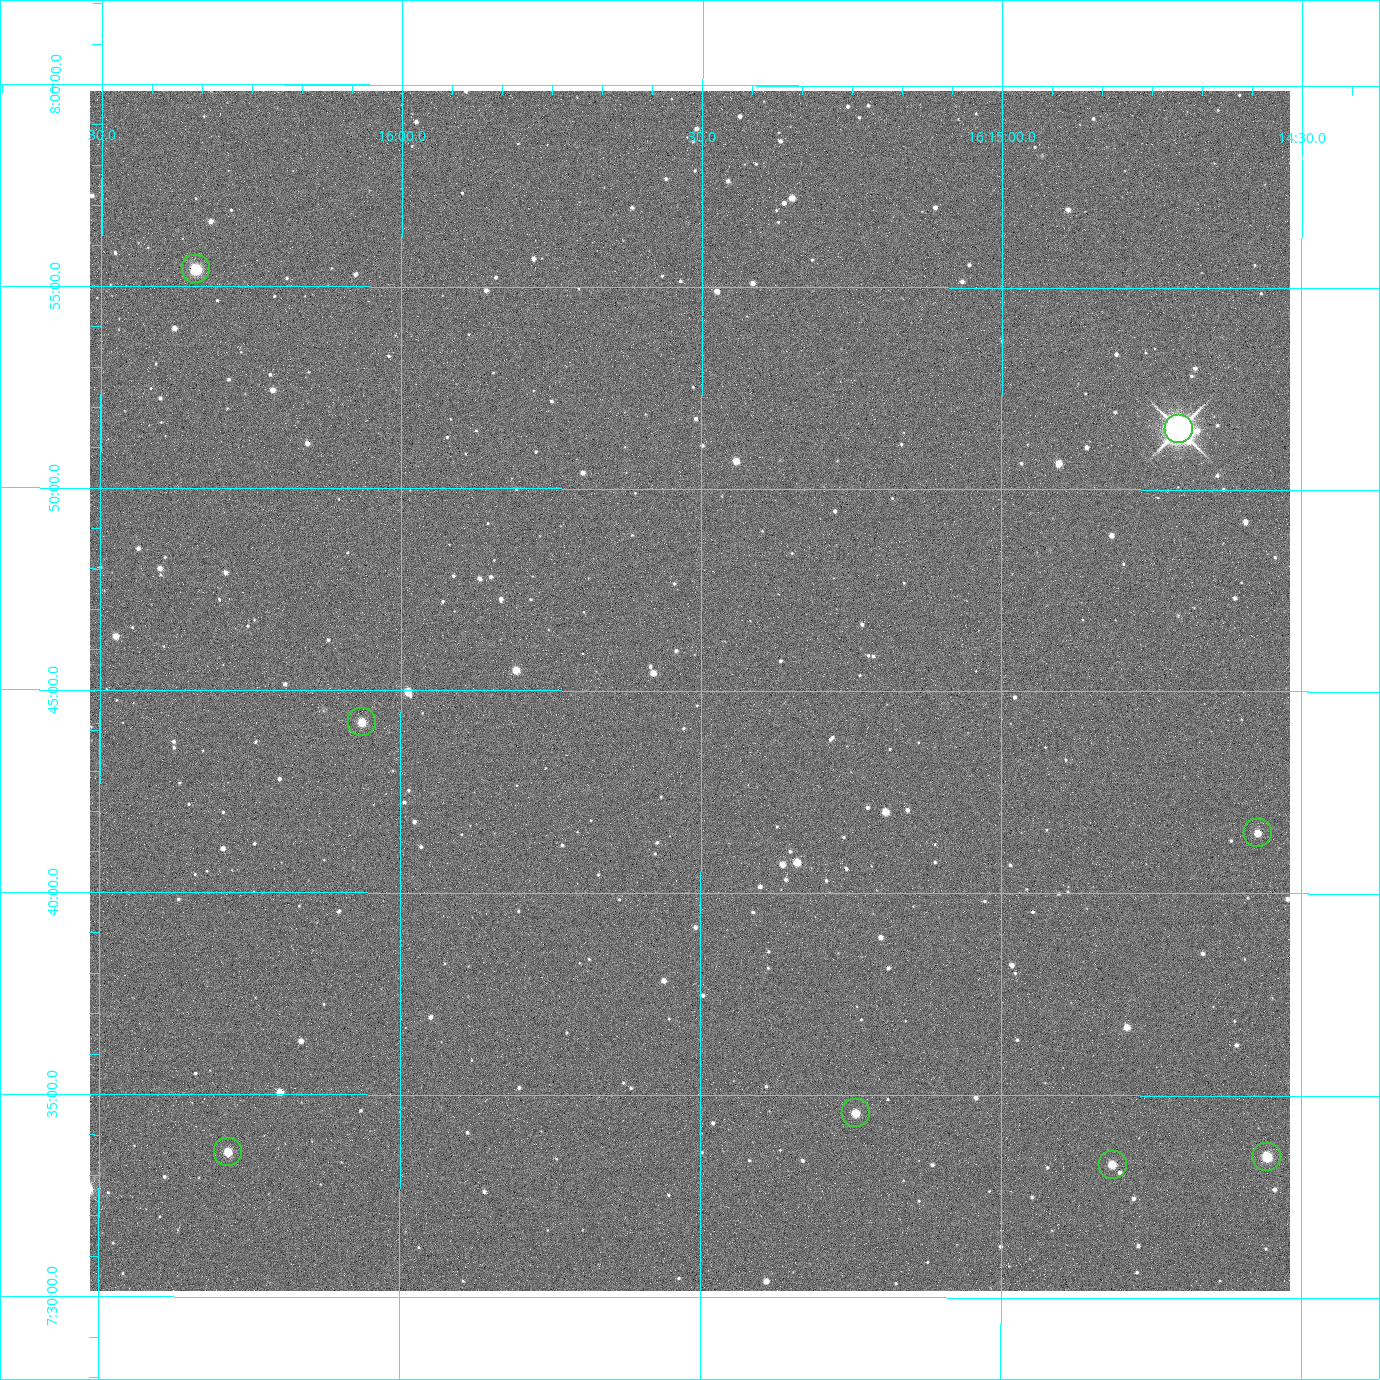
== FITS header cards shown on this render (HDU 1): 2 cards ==
NAXIS1  =                 2400 / Width of image data
NAXIS2  =                 2400 / Height of image data

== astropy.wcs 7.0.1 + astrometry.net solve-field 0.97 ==
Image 2400 x 2400 px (HDU 1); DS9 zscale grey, zoomed out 1/2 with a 90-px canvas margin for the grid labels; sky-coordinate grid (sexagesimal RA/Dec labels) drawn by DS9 from the SOLVED WCS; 8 Tycho-2 reference stars matched to detected sources circled (green)
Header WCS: RA---TAN/DEC--TAN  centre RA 16:15:31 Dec +07:45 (243.88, +7.75 deg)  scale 0.74 arcsec/px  FOV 29.6' x 29.6'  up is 0 deg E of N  parity normal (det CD < 0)
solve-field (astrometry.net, Tycho-2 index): VERIFIED the header's WCS against the Tycho-2 star catalogue (4 matches, 0 conflicts) and refined it, rather than solving blind
Solved WCS: RA---TAN-SIP/DEC--TAN-SIP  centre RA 16:15:31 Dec +07:45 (243.88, +7.75 deg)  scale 0.742 arcsec/px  FOV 29.7' x 29.7'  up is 0 deg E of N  parity normal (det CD < 0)
The solver's refit moves the header's centre by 2.7 arcsec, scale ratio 1.003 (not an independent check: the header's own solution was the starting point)
Tycho-2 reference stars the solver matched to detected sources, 8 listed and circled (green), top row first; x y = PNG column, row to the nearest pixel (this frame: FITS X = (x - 90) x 2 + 1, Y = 2400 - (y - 91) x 2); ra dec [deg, ICRS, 3 dp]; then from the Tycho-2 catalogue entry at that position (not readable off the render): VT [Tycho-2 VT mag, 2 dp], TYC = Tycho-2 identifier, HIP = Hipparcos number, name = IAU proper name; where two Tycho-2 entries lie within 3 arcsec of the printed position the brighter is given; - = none
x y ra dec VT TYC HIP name
196 270 244.086 +7.924 10.10 946-635-1 - -
1179 430 243.676 +7.858 6.72 946-1598-1 79608 -
362 722 244.016 +7.737 11.56 946-881-1 - -
1258 834 243.643 +7.692 11.91 946-916-1 - -
856 1114 243.810 +7.576 11.94 946-1047-1 - -
228 1152 244.071 +7.560 11.55 946-984-1 - -
1266 1157 243.639 +7.558 10.81 946-1083-1 - -
1112 1166 243.703 +7.555 12.21 946-959-1 - -